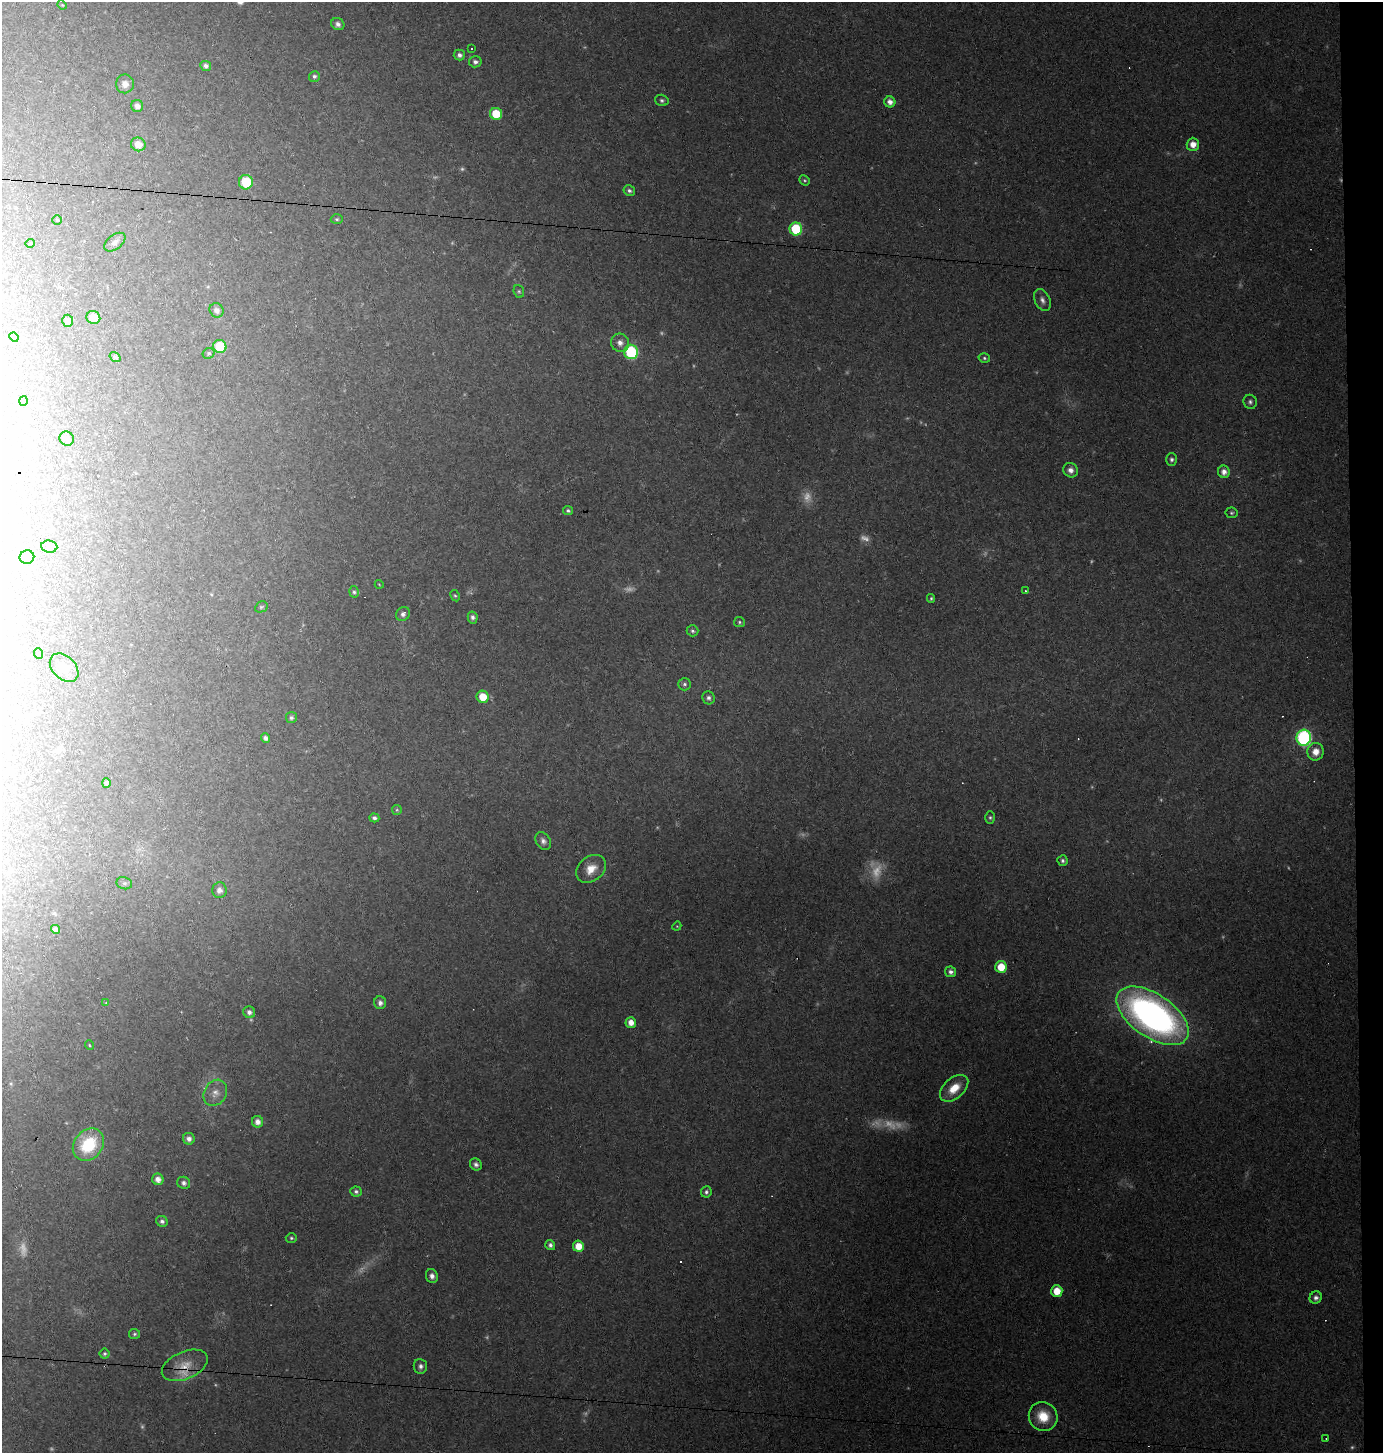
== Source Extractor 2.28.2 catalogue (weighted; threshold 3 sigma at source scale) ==
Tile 6 of 3 x 3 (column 3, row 2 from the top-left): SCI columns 2860-4240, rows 1452-2902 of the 4379 x 4353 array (HDU 1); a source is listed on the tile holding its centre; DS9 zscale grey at full resolution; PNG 1385 x 1455 px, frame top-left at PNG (2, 2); each listed source drawn as its Kron ellipse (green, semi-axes under 4 px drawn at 4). Shown black and unused: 2% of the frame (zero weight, under 2 of 3 exposures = <1% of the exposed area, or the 3 px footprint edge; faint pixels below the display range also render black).
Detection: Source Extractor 2.28.2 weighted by HDU 2 'WHT'; one run over the whole footprint, this tile lists its part. Background 0.131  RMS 0.011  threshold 0.0488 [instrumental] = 3 sigma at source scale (4.5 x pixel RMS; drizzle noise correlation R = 1.50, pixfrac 1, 0.05/0.05 arcsec/px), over >= 5 px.
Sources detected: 133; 22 too faint to see at this stretch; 6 cosmic-ray / hot-pixel residue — neither listed nor drawn; the other 105 listed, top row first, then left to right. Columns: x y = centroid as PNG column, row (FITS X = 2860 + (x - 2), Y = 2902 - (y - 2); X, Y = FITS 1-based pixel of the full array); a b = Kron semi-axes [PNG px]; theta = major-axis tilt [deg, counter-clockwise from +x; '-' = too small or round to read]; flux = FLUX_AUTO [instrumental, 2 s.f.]
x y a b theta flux
62 5 5 4 - 1.2
338 24 7 6 - 4
472 49 3 3 - 6.4
459 55 5 5 - 3.8
475 62 6 5 - 3.6
206 66 5 5 - 4.3
314 76 5 5 - 2.6
125 84 9 9 - 6.9
662 100 7 5 -17 2.5
890 102 5 5 - 6.8
137 106 6 6 - 5.4
496 114 6 6 - 32
138 144 7 6 - 13
1193 144 6 6 - 9.8
805 180 5 4 - 1.6
246 182 7 7 - 34
629 191 6 5 - 2.8
337 219 6 5 - 1.8
57 220 5 4 - 1.4
796 229 6 6 - 63
115 242 12 7 38 5
30 243 5 3 - 0.79
519 291 6 5 - 1.9
1042 300 11 7 -64 5.2
217 310 7 6 - 4.5
93 317 7 6 - 12
68 321 6 5 - 4.4
14 337 5 4 - 1.3
620 343 9 8 - 7
220 346 6 6 - 43
631 352 7 7 - 120
209 353 6 5 - 1.9
115 357 6 4 -34 2.7
984 358 6 4 -17 1.9
23 401 5 3 - 1.1
1250 402 7 6 - 2.9
67 439 7 6 - 4.5
1171 459 6 5 - 2.9
1070 470 7 6 - 5.8
1224 472 6 6 - 7.1
568 511 5 4 - 2.2
1231 513 6 5 - 2.1
49 547 8 6 -6 3.5
27 557 7 6 - 4.7
379 584 4 3 - 0.78
1025 591 2 2 - 0.81
354 592 6 5 - 2.3
455 596 6 4 -60 1.7
931 598 4 3 - 1.7
261 607 6 5 - 1.7
403 614 7 6 - 4.1
473 617 6 5 - 3.4
739 622 5 5 - 1.8
692 631 6 5 - 2.5
39 654 5 3 - 1.3
64 668 17 11 -45 9.7
684 684 6 6 - 2.6
483 697 6 6 - 21
708 698 6 6 - 3.8
291 718 5 5 - 2.3
265 738 4 4 - 3.4
1304 738 8 7 - 230
1316 752 9 8 - 11
106 783 5 4 - 2.2
397 810 5 5 - 1.4
990 817 6 5 - 1.9
374 818 5 4 - 3.2
543 841 9 7 -58 4.7
1063 861 5 5 - 2.7
591 869 16 12 40 16
124 883 8 6 -13 2.9
219 890 8 7 - 5.7
677 926 5 3 - 1
55 929 5 4 - 4.8
1001 967 6 6 - 21
951 972 5 5 - 4.4
106 1003 4 4 - 0.89
380 1003 6 6 - 4.5
249 1012 6 5 - 4
1153 1016 41 21 -34 480
631 1023 5 5 - 8.9
89 1045 5 3 - 1.1
954 1088 17 10 42 21
215 1093 14 11 59 8.9
257 1122 6 5 - 6.8
189 1139 6 5 - 4.6
88 1145 17 14 49 54
476 1164 6 5 - 3.5
158 1179 6 5 - 7.2
184 1183 7 6 - 3.7
356 1191 6 5 - 2.6
706 1192 5 5 - 2.8
162 1221 6 5 - 3.5
291 1238 5 4 - 1.9
550 1245 5 5 - 3.3
578 1246 5 5 - 16
432 1276 7 6 - 5.3
1057 1291 6 5 - 17
1316 1298 6 6 - 4.2
134 1334 5 5 - 1.9
105 1354 5 5 - 2.2
185 1365 24 13 23 21
420 1366 7 6 - 4.1
1043 1416 15 14 - 28
1326 1438 3 2 - 0.61
Overlapping masked pixels (flux is a lower limit): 1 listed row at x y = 185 1365